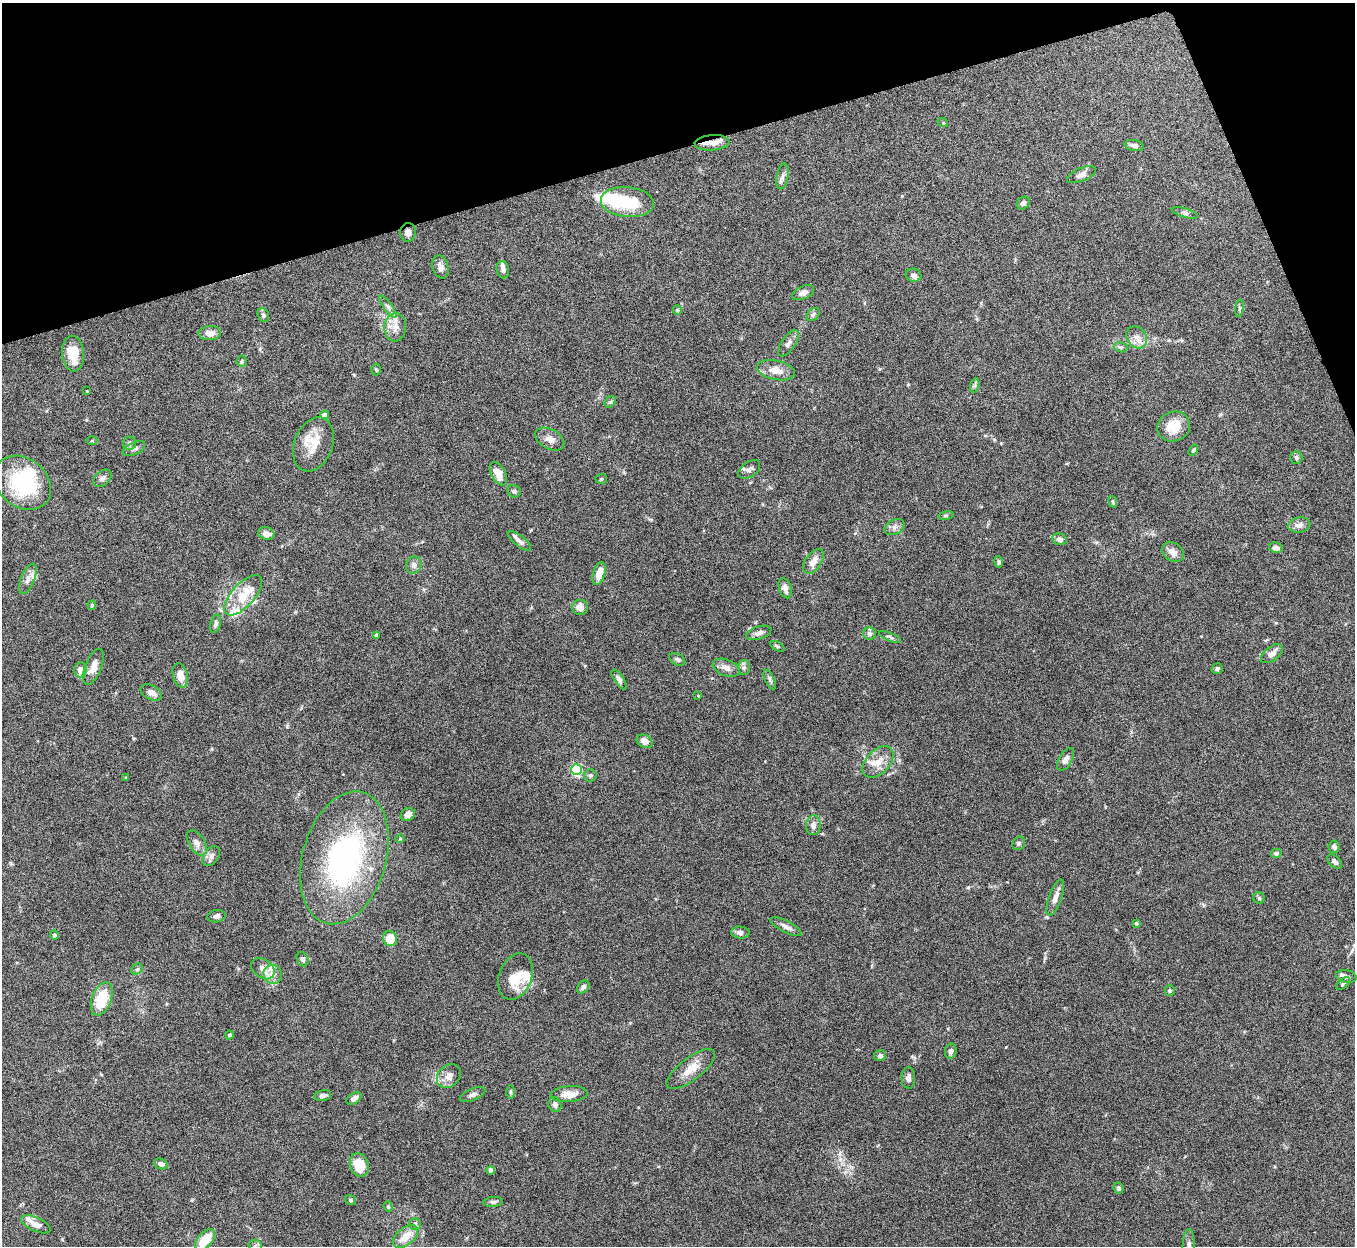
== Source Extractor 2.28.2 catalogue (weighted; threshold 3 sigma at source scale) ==
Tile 3 of 4 x 4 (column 3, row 1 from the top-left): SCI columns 2710-4062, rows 3884-5127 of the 5419 x 5403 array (HDU 1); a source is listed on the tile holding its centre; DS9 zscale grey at full resolution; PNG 1357 x 1248 px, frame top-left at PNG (2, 3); each listed source drawn as its Kron ellipse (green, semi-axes under 4 px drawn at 4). Shown black and unused: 14% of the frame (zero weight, under 8 of 15 exposures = <1% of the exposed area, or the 3 px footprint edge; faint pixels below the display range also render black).
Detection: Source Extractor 2.28.2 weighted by HDU 2 'WHT'; one run over the whole footprint, this tile lists its part. Background 0.163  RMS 0.0048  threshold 0.0196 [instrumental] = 3 sigma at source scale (4.09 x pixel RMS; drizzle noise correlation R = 1.36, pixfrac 0.8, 0.05/0.05 arcsec/px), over >= 5 px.
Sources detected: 154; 3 inside a brighter object's white glare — neither listed nor drawn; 11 inside a brighter listed object's ellipse — not listed separately; the other 140 listed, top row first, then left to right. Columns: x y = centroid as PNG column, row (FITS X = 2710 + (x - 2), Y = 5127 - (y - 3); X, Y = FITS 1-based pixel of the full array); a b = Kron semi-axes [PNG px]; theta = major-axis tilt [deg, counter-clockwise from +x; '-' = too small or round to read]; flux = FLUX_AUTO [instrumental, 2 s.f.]
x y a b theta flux
943 123 5 3 - 0.36
712 143 17 7 4 4.3
1134 145 9 5 -11 1.5
1081 175 15 6 23 2.3
782 176 13 5 80 1.7
627 202 26 15 -5 19
1023 203 7 5 41 1.1
1185 213 13 4 -16 1.2
408 232 9 8 - 1.9
440 267 11 8 -76 2
503 270 9 6 -77 1.7
913 275 8 6 -10 1.6
803 293 12 6 25 2.1
388 307 13 4 -54 1.4
1239 308 8 4 81 0.7
677 310 5 4 - 0.47
263 315 7 5 -70 1.1
813 315 8 5 41 1.1
395 327 14 11 85 4.2
210 333 11 7 3 3.1
1137 337 12 9 -52 2.9
788 343 15 6 56 2
1121 347 7 5 -16 0.76
73 354 18 11 -85 8.6
242 361 5 5 - 0.66
376 369 6 5 - 0.6
776 370 19 9 -12 5.5
975 385 7 4 72 0.81
87 391 3 3 - 0.37
610 402 6 5 - 0.72
324 415 4 4 - 2.8
1174 427 16 15 - 8.9
550 439 16 9 -28 3.2
92 441 5 4 - 0.4
130 443 6 6 - 1.1
313 444 28 19 69 9.7
134 449 12 6 25 1.5
1193 450 6 4 53 0.68
1296 457 6 6 - 0.95
749 469 12 7 35 1.8
498 474 13 7 -61 5
102 478 10 7 40 1.5
601 479 6 5 - 0.62
23 483 31 24 -39 33
514 491 7 6 - 0.88
1113 502 6 4 -70 0.59
946 516 8 4 9 0.65
1299 525 11 7 9 2.5
894 527 10 7 28 1.9
266 534 8 6 -16 2.6
1059 539 7 5 -16 2
519 541 14 5 -39 1.9
1276 548 7 5 -12 1.8
1173 552 12 9 -34 3.4
813 561 14 8 55 3.6
999 562 6 4 -82 0.79
414 565 8 7 - 1.7
599 573 12 6 73 4.7
28 579 16 7 68 2.5
785 588 10 6 -73 2.1
243 595 25 11 48 13
92 605 5 4 - 0.71
580 607 8 7 - 2.8
216 624 9 5 74 1.2
759 633 13 6 18 1.9
870 634 6 6 - 1.2
376 635 4 3 - 0.82
890 637 12 4 -23 1
777 646 8 3 -30 0.57
1272 654 13 7 38 2.7
677 659 9 5 -31 1
93 667 19 8 68 4.8
744 667 7 6 - 1.1
726 668 14 8 -20 2.9
1217 669 6 5 - 0.87
80 670 7 6 - 3.4
180 675 12 7 -75 4.6
619 679 11 4 -56 1.4
770 680 10 4 -65 1
151 693 11 7 -27 2.4
698 695 3 3 - 0.35
645 741 8 6 -29 2.4
1066 759 12 6 58 2.2
878 762 19 11 46 5.5
576 770 5 5 - 46
590 775 6 6 - 0.9
126 778 3 3 - 0.58
408 814 7 6 - 2
813 825 10 7 86 2.2
400 839 4 4 - 0.43
197 843 14 8 -58 2.7
1019 843 7 6 - 0.92
1334 847 6 5 - 1.1
1276 853 5 4 - 1.1
211 856 11 7 55 2
344 858 68 42 74 94
1335 862 9 5 -42 1.4
1055 898 19 6 70 3.2
1259 898 6 5 - 0.69
216 916 9 6 11 1.3
1136 923 4 4 - 0.51
786 927 17 5 -27 2.1
740 932 9 6 -4 1.5
54 935 4 4 - 1.1
390 939 7 7 - 9
303 959 7 5 -65 1.1
137 969 6 5 - 0.7
263 969 13 9 -36 3.1
273 974 9 9 - 3.4
1346 976 10 6 -9 1.5
515 977 24 16 70 10
1343 984 8 4 41 0.94
583 987 7 5 47 1.4
1170 990 5 5 - 0.82
102 999 17 9 69 14
229 1035 4 4 - 0.87
951 1051 7 5 78 1.5
880 1056 6 5 - 1.2
691 1069 29 11 38 6.6
449 1076 13 10 47 3.6
908 1078 11 7 89 1.7
510 1092 6 4 -89 0.58
472 1094 13 6 22 1.6
569 1094 18 8 4 4.4
323 1095 8 5 11 1.7
354 1098 8 5 33 1.7
555 1105 7 6 - 1.5
161 1164 7 5 -25 1.8
359 1165 12 9 -72 10
491 1170 4 4 - 2.5
1118 1188 6 4 -64 1.1
351 1200 6 5 - 0.71
493 1202 10 5 4 1.2
388 1207 5 4 - 0.57
36 1224 16 7 -25 3.8
415 1224 6 6 - 0.78
405 1237 15 8 40 5.9
205 1240 13 7 49 11
255 1246 6 6 - 1
1189 1246 17 6 89 2.7
Overlapping masked pixels (flux is a lower limit): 2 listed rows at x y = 712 143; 408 232
Isophote crosses this tile's border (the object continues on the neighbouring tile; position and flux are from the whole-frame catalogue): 2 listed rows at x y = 255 1246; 1189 1246